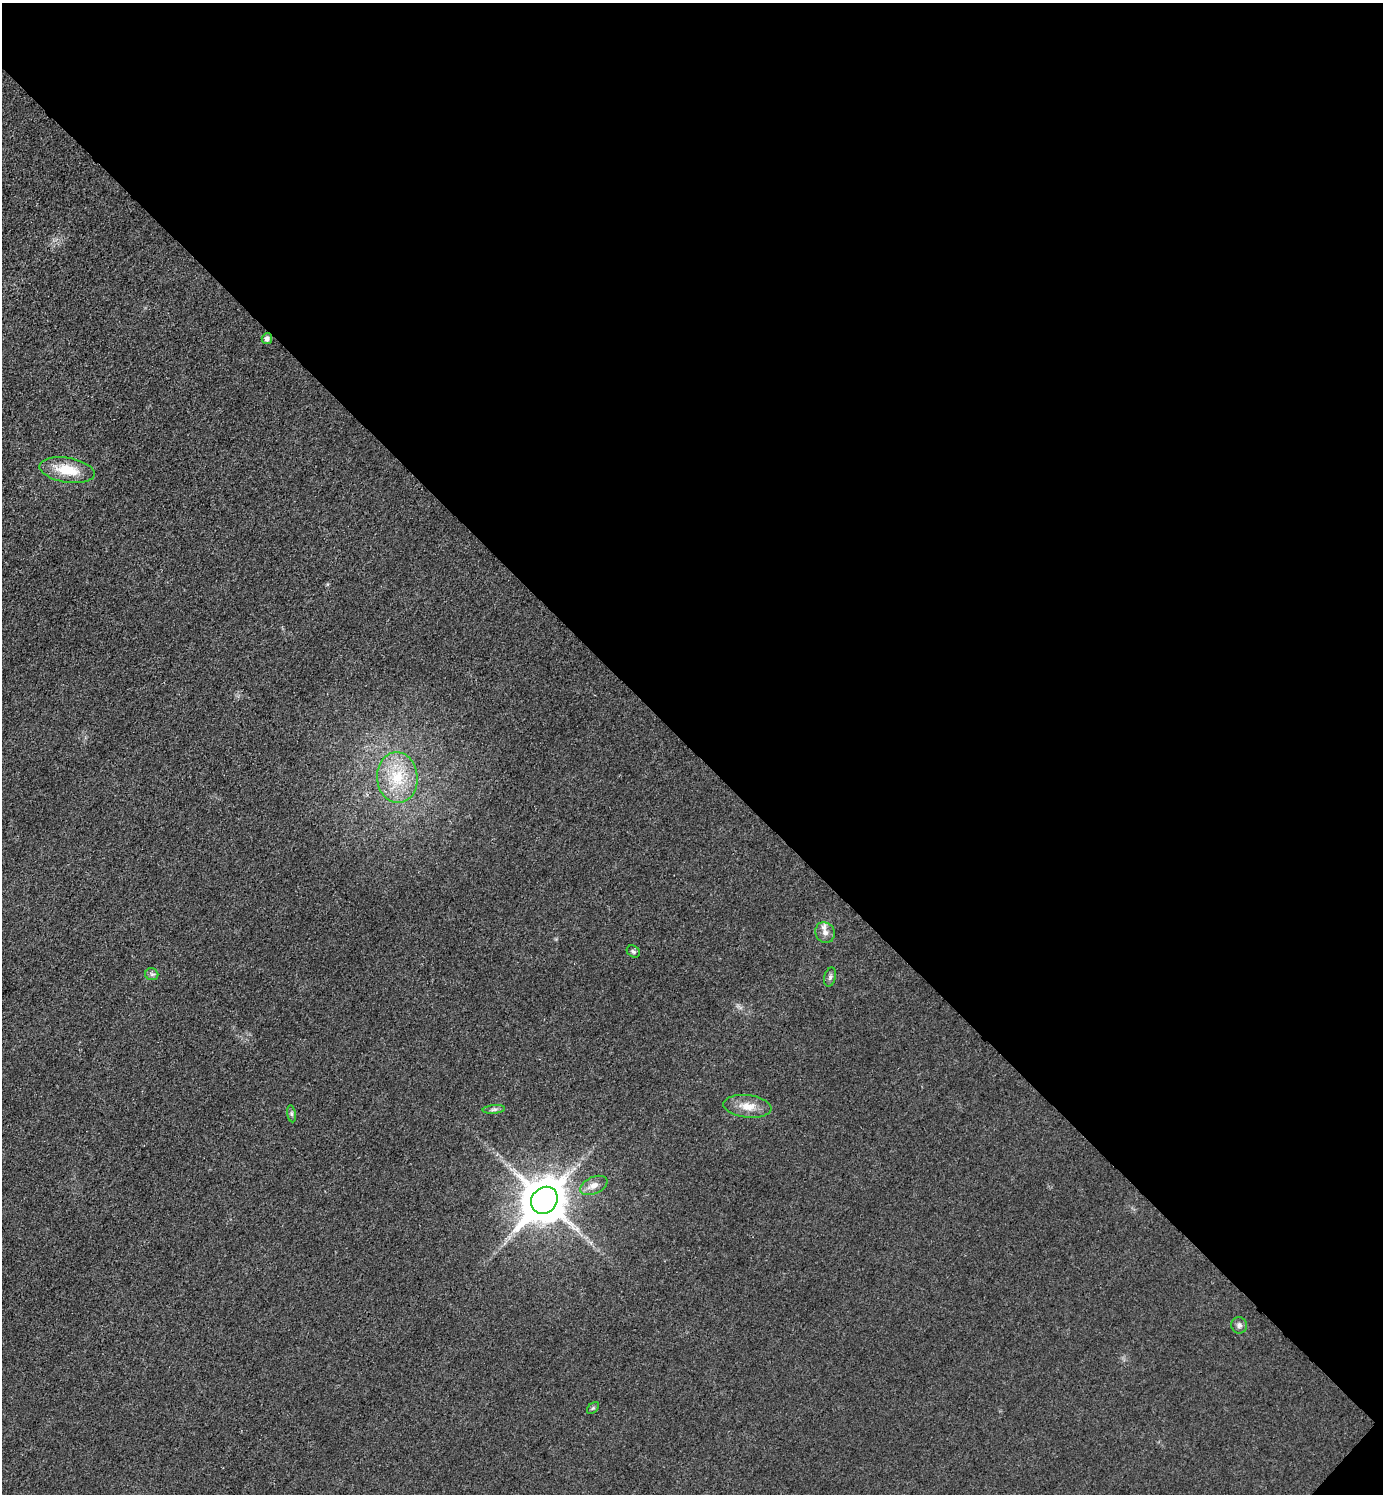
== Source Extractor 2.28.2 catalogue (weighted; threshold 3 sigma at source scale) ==
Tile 8 of 4 x 4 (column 4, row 2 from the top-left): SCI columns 4443-5823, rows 2990-4481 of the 5981 x 5980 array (HDU 1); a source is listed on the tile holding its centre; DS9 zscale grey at full resolution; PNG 1385 x 1496 px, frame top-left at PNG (2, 3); each listed source drawn as its Kron ellipse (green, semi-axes under 4 px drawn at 4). Shown black and unused: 50% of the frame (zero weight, under 3 of 4 exposures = <1% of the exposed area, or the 3 px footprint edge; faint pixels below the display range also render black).
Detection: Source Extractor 2.28.2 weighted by HDU 2 'WHT'; one run over the whole footprint, this tile lists its part. Background 0.0332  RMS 0.0048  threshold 0.0216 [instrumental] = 3 sigma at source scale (4.5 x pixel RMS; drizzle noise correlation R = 1.50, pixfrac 1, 0.05/0.05 arcsec/px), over >= 5 px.
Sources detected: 14; all 14 listed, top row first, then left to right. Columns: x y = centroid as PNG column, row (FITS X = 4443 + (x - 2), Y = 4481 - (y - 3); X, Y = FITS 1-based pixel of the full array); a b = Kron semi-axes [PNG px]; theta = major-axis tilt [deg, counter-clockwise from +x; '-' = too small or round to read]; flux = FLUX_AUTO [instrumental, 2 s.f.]
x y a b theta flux
267 339 5 5 - 1.8
67 470 28 12 -9 14
397 777 25 20 -86 21
825 933 10 9 - 2.9
633 952 7 5 -37 1
152 974 6 6 - 1.2
830 977 9 5 75 1.4
747 1106 24 11 -6 6.9
494 1109 11 4 5 1.3
291 1114 8 4 -81 0.97
594 1185 14 8 24 3.7
544 1200 14 12 47 1900
1239 1325 8 7 - 1.7
593 1408 7 4 44 0.8